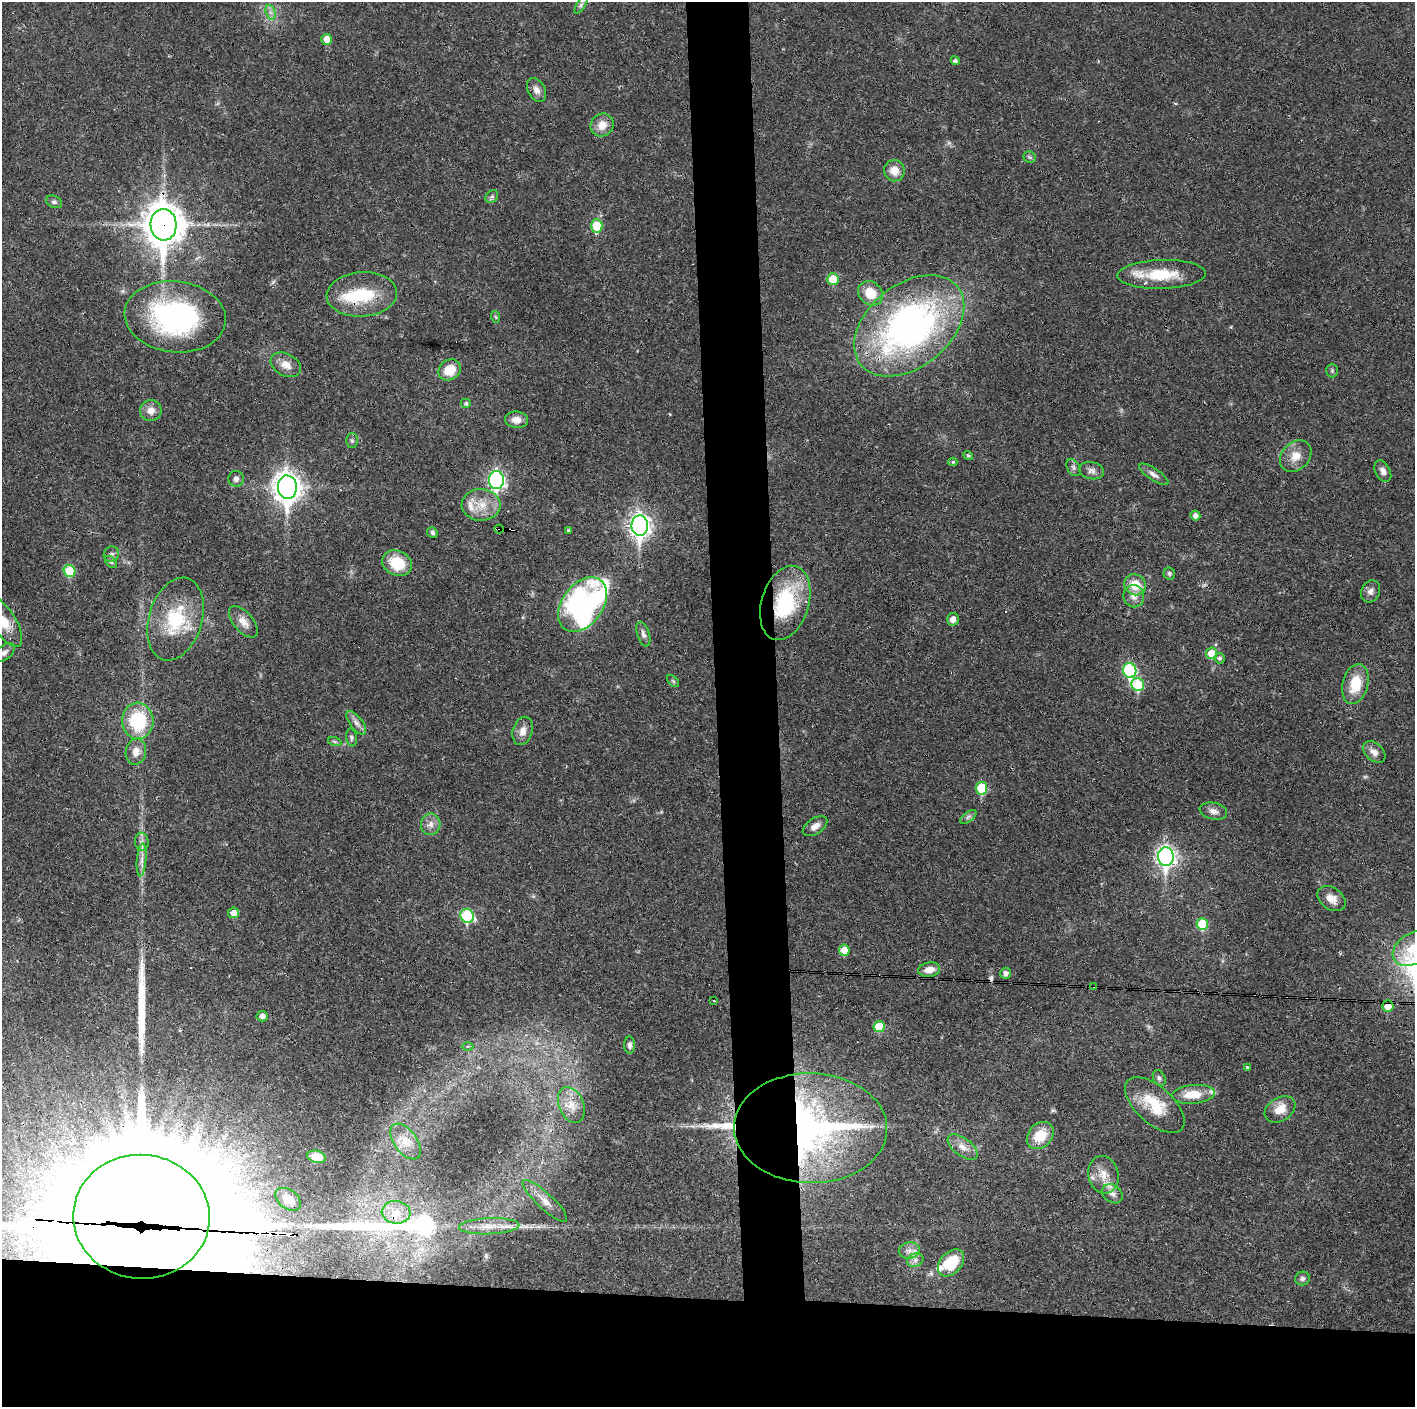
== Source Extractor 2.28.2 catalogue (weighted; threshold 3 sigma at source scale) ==
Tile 8 of 3 x 3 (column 2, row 3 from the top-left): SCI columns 1414-2826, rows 1-1405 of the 4239 x 4216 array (HDU 1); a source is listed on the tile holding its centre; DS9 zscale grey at full resolution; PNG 1417 x 1409 px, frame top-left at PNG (2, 2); each listed source drawn as its Kron ellipse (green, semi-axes under 4 px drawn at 4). Shown black and unused: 12% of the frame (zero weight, under 3 of 4 exposures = <1% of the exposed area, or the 3 px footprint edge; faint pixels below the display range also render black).
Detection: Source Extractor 2.28.2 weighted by HDU 2 'WHT'; one run over the whole footprint, this tile lists its part. Background 0.027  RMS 0.0023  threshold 0.0105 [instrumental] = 3 sigma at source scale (4.5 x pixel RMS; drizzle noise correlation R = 1.50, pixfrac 1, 0.05/0.05 arcsec/px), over >= 5 px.
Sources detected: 134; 2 too faint to see at this stretch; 4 inside a brighter object's white glare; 3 cosmic-ray / hot-pixel residue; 4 long thin detections or spike segments (spike, bleed or trail) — neither listed nor drawn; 5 inside a brighter listed object's ellipse — not listed separately; the other 116 listed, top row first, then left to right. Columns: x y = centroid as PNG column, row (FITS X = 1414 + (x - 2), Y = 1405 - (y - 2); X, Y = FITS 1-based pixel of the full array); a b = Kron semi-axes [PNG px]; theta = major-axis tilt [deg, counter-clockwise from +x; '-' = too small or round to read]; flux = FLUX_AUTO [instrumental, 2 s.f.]
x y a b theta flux
581 5 10 4 57 0.56
270 12 7 4 -72 0.8
327 39 5 5 - 2.2
955 61 4 4 - 0.65
536 90 13 8 -61 1.6
602 125 12 11 - 2.6
1030 157 6 5 - 0.43
894 171 11 10 - 2.9
492 197 7 5 43 0.48
54 202 8 6 -26 0.61
163 225 16 13 -87 580
597 226 6 5 - 7
1162 274 44 14 2 9
833 279 6 5 - 4.9
870 293 13 11 -42 5.1
362 294 35 22 3 12
175 317 51 35 -6 45
496 317 6 3 -70 0.29
909 326 62 41 39 88
286 365 16 11 -28 2.4
450 370 12 10 34 5
1332 370 7 5 -89 0.41
466 403 5 5 - 0.53
151 411 11 10 - 2
516 420 11 8 -5 2.2
352 441 7 6 - 0.53
968 455 5 4 - 0.37
1296 456 18 13 45 3.2
953 462 4 4 - 0.36
1073 467 9 6 -61 0.68
1092 471 12 8 -12 1.2
1383 471 11 7 -61 1.1
1154 474 17 6 -34 1.1
236 479 8 7 - 0.88
496 480 9 7 -85 59
287 487 12 9 -86 260
481 505 19 16 -2 4.6
1195 516 5 4 - 1.1
640 526 10 8 -88 130
499 529 5 3 - 2.8
568 530 3 3 - 0.23
432 533 5 5 - 0.57
111 554 8 7 - 0.83
111 562 7 4 -45 0.45
397 563 15 12 -25 7.2
70 571 6 6 - 7.6
1169 573 6 6 - 0.5
1135 585 11 10 - 4.3
1370 591 11 9 65 1.2
1134 596 11 10 - 2
785 603 38 23 73 19
582 604 30 20 54 86
175 619 42 26 73 14
953 619 6 6 - 1.5
4 622 28 11 -58 5
243 622 19 9 -49 2.4
643 634 13 6 -73 0.96
4 653 12 7 40 0.98
1212 653 6 5 - 4.8
1220 658 5 5 - 0.61
1130 670 7 6 - 23
673 681 7 4 -44 0.39
1138 684 7 6 - 11
1355 684 20 13 76 6.6
138 721 18 15 -86 15
356 723 14 6 -52 1.2
523 731 14 10 74 2
351 737 9 5 -79 0.55
335 742 7 4 -19 0.38
136 752 13 10 80 2.2
1374 752 13 8 -43 1.5
981 788 6 5 - 9
1213 811 14 8 -13 1.4
968 817 9 4 36 0.65
431 824 11 9 77 1.5
815 826 14 8 33 1.5
142 842 9 6 -83 0.99
1166 856 9 8 - 95
142 860 16 4 85 1.6
1332 899 15 10 -36 2.5
234 913 5 5 - 1.9
467 916 7 6 - 20
1202 924 6 5 - 9.5
1414 948 23 15 31 6.4
844 950 5 5 - 3.4
929 970 11 7 8 2.5
1006 973 5 5 - 0.79
1094 986 3 2 - 0.3
714 1001 3 2 - 0.4
1388 1006 6 5 - 2.6
262 1016 5 5 - 1.3
879 1027 5 5 - 6.4
629 1045 8 5 -89 0.85
468 1047 6 3 0 0.3
1247 1067 3 3 - 0.49
1159 1078 8 6 -63 0.6
1193 1094 21 9 5 4.7
571 1105 19 12 -67 3.5
1155 1105 36 18 -42 8.4
1280 1109 16 11 32 3.3
811 1128 76 55 -1 94
1040 1136 15 11 46 5.7
406 1142 20 11 -54 3.1
963 1147 17 9 -37 2.2
316 1157 9 6 -13 2.3
1103 1175 19 15 -76 3.7
1112 1194 11 8 -39 1.2
288 1199 14 9 -36 2.9
545 1201 29 8 -43 2.8
396 1212 14 11 -5 3.2
141 1217 68 62 -4 11000
489 1226 30 8 2 3.7
909 1250 10 8 11 1.4
915 1260 8 6 23 0.97
951 1263 15 10 47 8.8
1302 1279 7 7 - 0.72
Overlapping masked pixels (flux is a lower limit): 10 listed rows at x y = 163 225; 362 294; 175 317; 499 529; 785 603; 4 622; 1094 986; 1388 1006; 811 1128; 141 1217
Isophote crosses this tile's border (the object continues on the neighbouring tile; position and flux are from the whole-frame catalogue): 2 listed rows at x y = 4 622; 1414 948